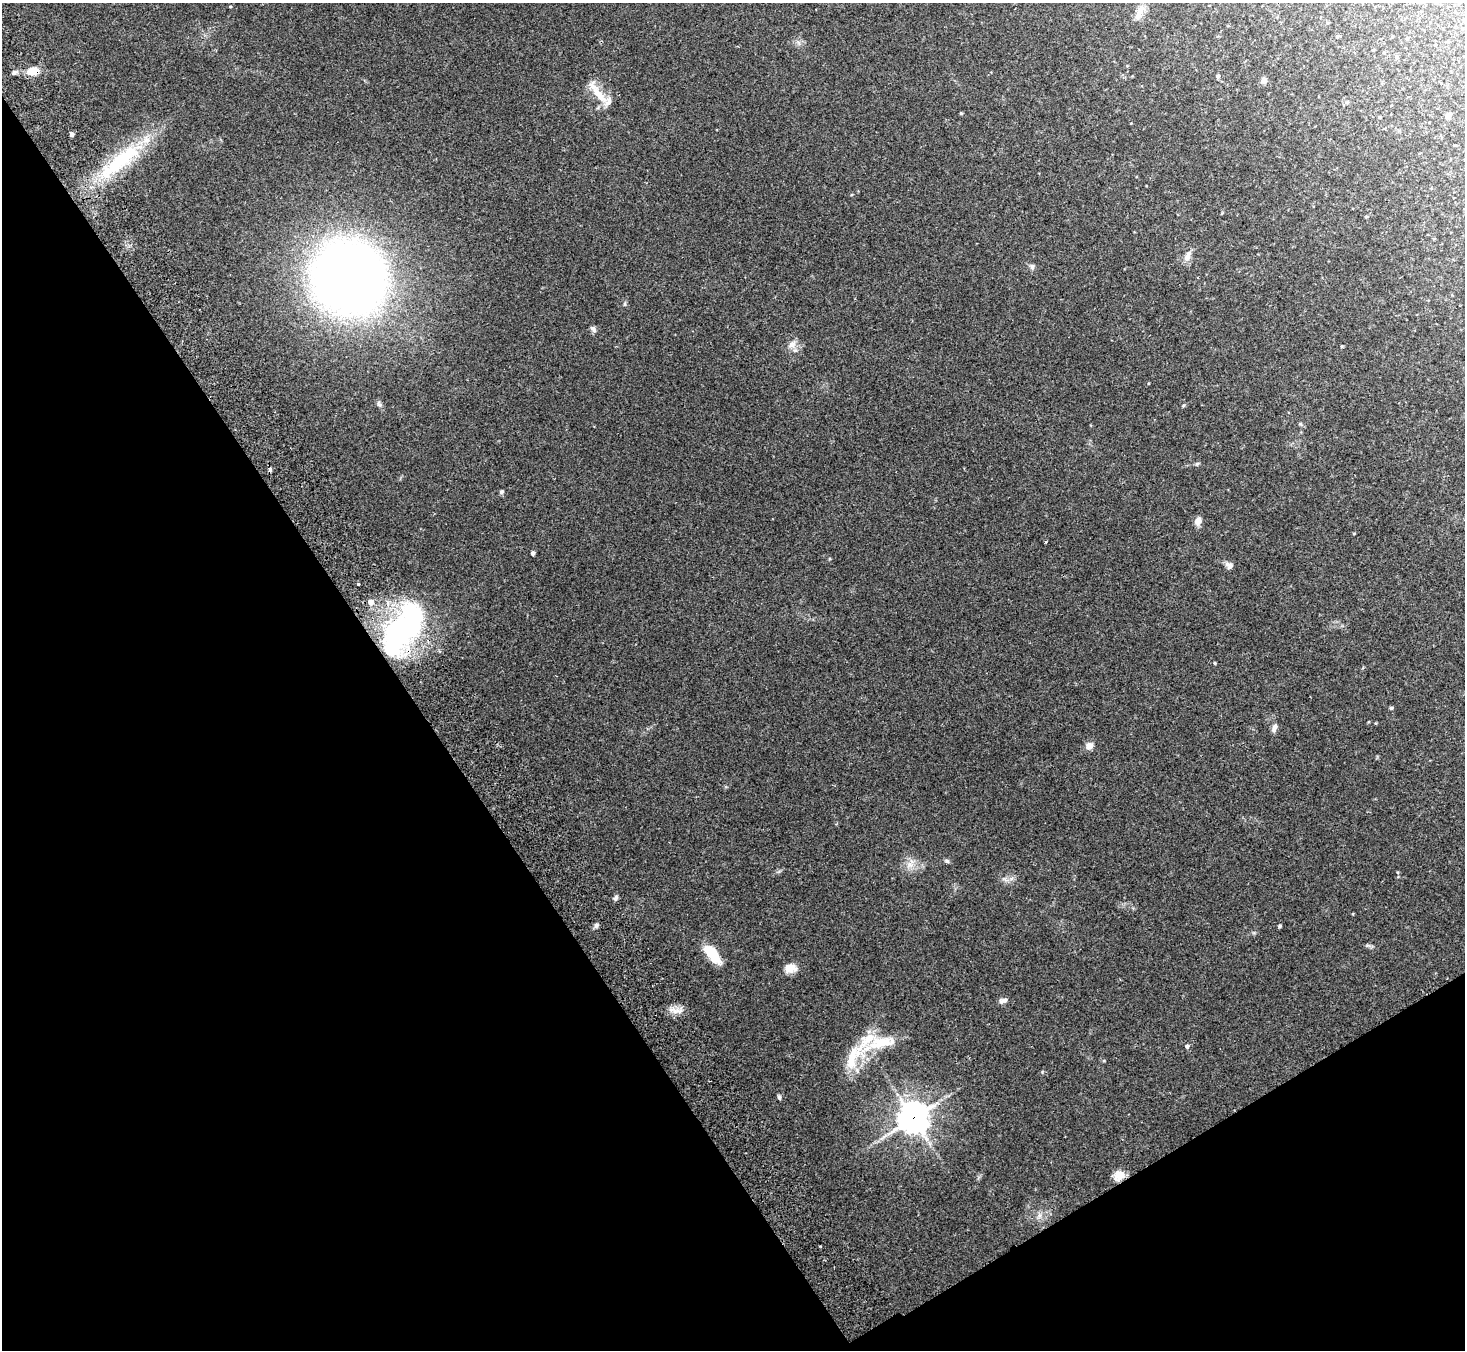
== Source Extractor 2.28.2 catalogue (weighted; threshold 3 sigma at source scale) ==
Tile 14 of 4 x 4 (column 2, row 4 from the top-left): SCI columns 1515-2977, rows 197-1544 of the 5957 x 5919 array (HDU 1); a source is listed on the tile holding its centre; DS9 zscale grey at full resolution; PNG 1467 x 1352 px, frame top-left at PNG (2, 3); no overlay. Shown black and unused: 33% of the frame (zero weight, under 2 of 3 exposures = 3% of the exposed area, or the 3 px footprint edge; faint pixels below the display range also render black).
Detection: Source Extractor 2.28.2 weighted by HDU 2 'WHT'; one run over the whole footprint, this tile lists its part. Background 0.303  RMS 0.0093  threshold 0.0418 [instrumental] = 3 sigma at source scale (4.5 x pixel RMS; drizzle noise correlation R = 1.50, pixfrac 1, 0.05/0.05 arcsec/px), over >= 5 px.
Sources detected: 54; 1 inside a brighter object's white glare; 1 cosmic-ray / hot-pixel residue — not listed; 2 inside a brighter listed object's ellipse — not listed separately; the other 50 listed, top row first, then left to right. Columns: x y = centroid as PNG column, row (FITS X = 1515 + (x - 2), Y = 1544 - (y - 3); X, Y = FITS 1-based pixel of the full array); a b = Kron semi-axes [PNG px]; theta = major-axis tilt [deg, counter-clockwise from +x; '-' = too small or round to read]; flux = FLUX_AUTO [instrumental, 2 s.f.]
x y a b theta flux
230 6 4 3 - 0.66
1139 13 24 7 68 7.5
1407 38 4 3 - 0.72
1396 57 5 5 - 1.4
32 71 16 9 9 12
14 73 6 5 - 1.8
1218 76 5 4 - 1.9
1264 80 7 7 - 3.2
599 95 32 9 -53 16
1347 102 5 4 - 1.3
961 113 4 3 - 0.98
1448 116 5 5 - 4.4
72 134 4 4 - 2.5
121 160 72 19 40 69
1366 217 4 3 - 0.93
1187 256 15 8 65 5.7
1032 266 7 5 89 2.1
348 278 48 45 -31 960
625 303 6 4 72 1.1
593 329 10 5 -50 2.4
792 344 11 8 47 5.1
1342 346 3 3 - 0.82
1300 424 6 4 -31 1.2
501 492 5 5 - 1.7
1198 521 11 8 66 4.6
1046 542 4 3 - 0.79
533 553 4 4 - 2.6
1229 565 10 7 -20 3.2
358 584 3 3 - 1.6
370 602 6 6 - 5.4
403 629 59 31 50 180
1215 663 3 3 - 0.88
1391 708 4 4 - 1.4
1274 728 11 6 69 3.4
1089 746 8 7 - 6.8
947 861 7 5 -23 1.6
910 865 7 4 -18 2.9
616 898 7 5 53 2
596 925 6 5 - 1.9
1280 926 5 3 - 1.1
712 953 17 8 -50 36
790 968 13 9 6 10
1004 1000 10 6 17 3.6
881 1042 42 15 10 30
1187 1046 5 5 - 2.1
852 1058 38 14 70 26
779 1097 7 4 -74 1.5
913 1118 11 10 - 1000
1119 1176 13 11 20 8.9
1039 1215 7 4 -72 2.2
Overlapping masked pixels (flux is a lower limit): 2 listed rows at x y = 32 71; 913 1118
Unlisted compact peaks at least as high as the median listed source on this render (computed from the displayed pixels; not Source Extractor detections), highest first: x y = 675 1011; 1197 464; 1184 405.